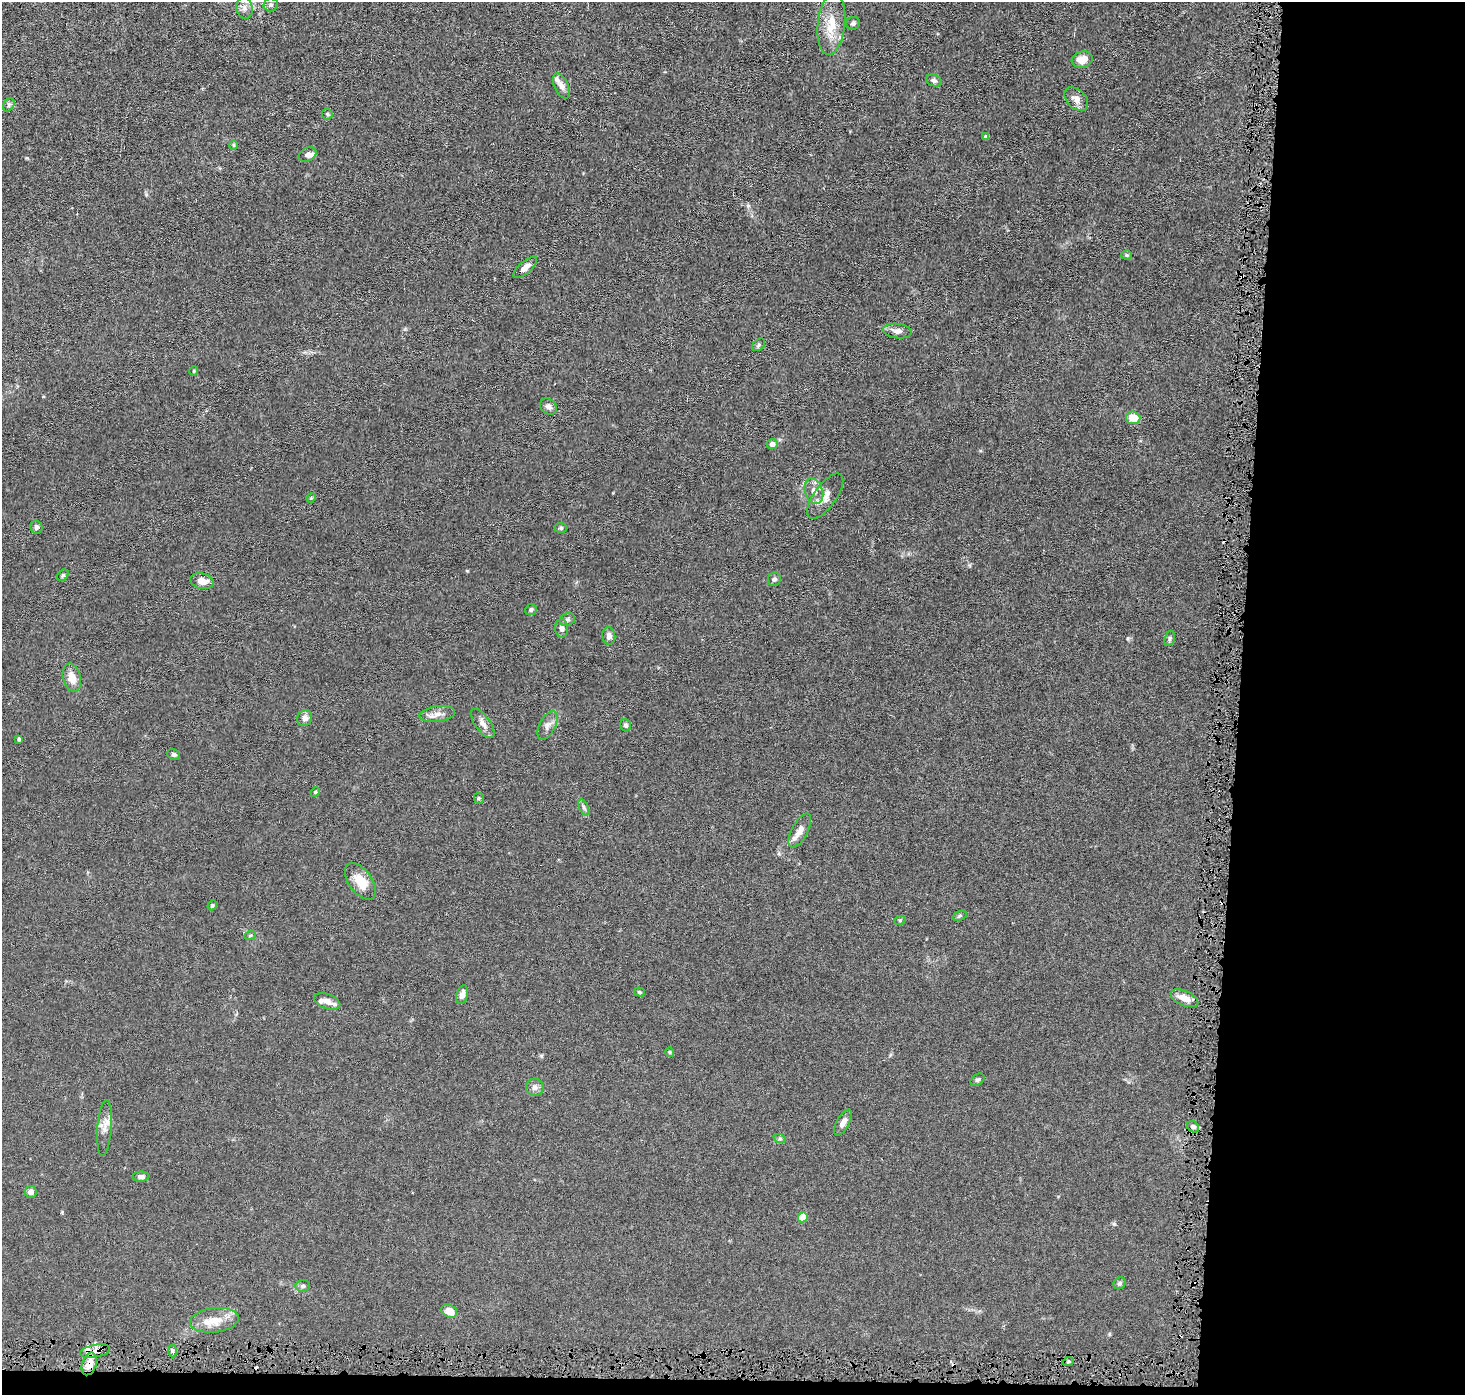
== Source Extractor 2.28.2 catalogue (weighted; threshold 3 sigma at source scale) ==
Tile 9 of 3 x 3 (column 3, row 3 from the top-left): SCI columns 2927-4389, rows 102-1494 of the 4389 x 4421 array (HDU 1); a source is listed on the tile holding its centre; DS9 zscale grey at full resolution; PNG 1467 x 1397 px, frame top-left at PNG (2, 2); each listed source drawn as its Kron ellipse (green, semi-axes under 4 px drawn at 4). Shown black and unused: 17% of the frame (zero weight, under 4 of 8 exposures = <1% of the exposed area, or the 3 px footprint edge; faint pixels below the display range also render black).
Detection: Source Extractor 2.28.2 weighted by HDU 2 'WHT'; one run over the whole footprint, this tile lists its part. Background 0.0148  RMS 0.0022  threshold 0.00894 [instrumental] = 3 sigma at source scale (4.09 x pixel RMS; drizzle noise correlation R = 1.36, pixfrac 0.8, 0.05/0.05 arcsec/px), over >= 5 px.
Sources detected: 86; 7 cosmic-ray / hot-pixel residue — neither listed nor drawn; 6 inside a brighter listed object's ellipse — not listed separately; the other 73 listed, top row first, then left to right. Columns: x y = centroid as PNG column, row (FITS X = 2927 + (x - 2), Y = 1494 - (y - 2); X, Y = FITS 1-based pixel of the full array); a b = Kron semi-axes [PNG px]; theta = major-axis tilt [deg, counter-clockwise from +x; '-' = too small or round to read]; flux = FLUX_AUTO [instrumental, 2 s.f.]
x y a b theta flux
271 5 7 7 - 0.5
244 8 11 8 -81 1
853 23 7 6 - 0.45
831 24 31 13 84 4.9
1082 60 10 8 17 2.2
934 81 8 5 -18 0.57
561 86 13 7 -65 1.1
1076 99 14 9 -43 1.5
9 105 7 5 60 0.44
327 114 6 5 - 0.35
986 137 4 3 - 0.38
233 145 4 4 - 0.23
307 155 9 6 27 0.73
1127 255 5 4 - 0.26
525 267 15 6 41 1.5
897 331 15 7 -6 1.1
759 345 7 5 43 0.4
194 371 4 4 - 0.2
548 407 9 7 -42 0.8
1133 418 7 6 - 3.5
772 444 5 5 - 1
814 491 13 9 -70 1.5
825 496 27 11 54 2.2
311 498 5 4 - 0.2
36 527 6 6 - 0.57
561 528 6 5 - 0.32
63 575 6 5 - 0.33
774 579 7 6 - 0.5
202 581 12 8 -9 1.9
531 610 6 5 - 0.43
567 620 8 6 24 0.59
561 628 9 6 -87 0.82
609 636 9 6 -84 0.99
1170 638 8 5 73 0.42
72 678 14 8 -76 2.2
437 714 18 7 7 1.5
305 718 8 7 - 0.92
483 724 17 7 -54 1.4
547 725 16 7 63 1.2
626 725 6 5 - 0.42
19 739 4 3 - 0.37
174 755 7 5 -28 0.42
315 792 5 4 - 0.23
479 798 5 5 - 0.25
584 807 8 4 -64 0.44
800 831 19 8 62 1.6
360 881 21 11 -54 3.9
212 905 5 4 - 0.25
960 916 7 4 20 0.33
900 920 5 3 - 0.22
250 936 6 3 20 0.24
639 992 5 4 - 0.29
462 995 10 5 74 1.1
1184 998 15 7 -22 2.2
327 1001 14 7 -20 1.5
670 1052 5 4 - 0.22
978 1080 7 5 37 0.39
535 1087 9 8 - 0.87
843 1122 14 6 61 1.2
1193 1127 6 5 - 0.53
105 1128 28 7 85 1.8
780 1139 6 4 -18 0.36
141 1177 8 5 2 0.64
31 1192 6 6 - 1.1
803 1217 5 5 - 4.4
1120 1283 6 5 - 0.39
303 1286 7 6 - 0.51
449 1311 8 6 -28 2.4
214 1320 24 12 7 3.7
95 1351 15 6 10 1.4
173 1351 6 4 -87 0.39
1068 1362 6 3 19 0.31
89 1364 12 7 71 2.6
Overlapping masked pixels (flux is a lower limit): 2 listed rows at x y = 95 1351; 89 1364